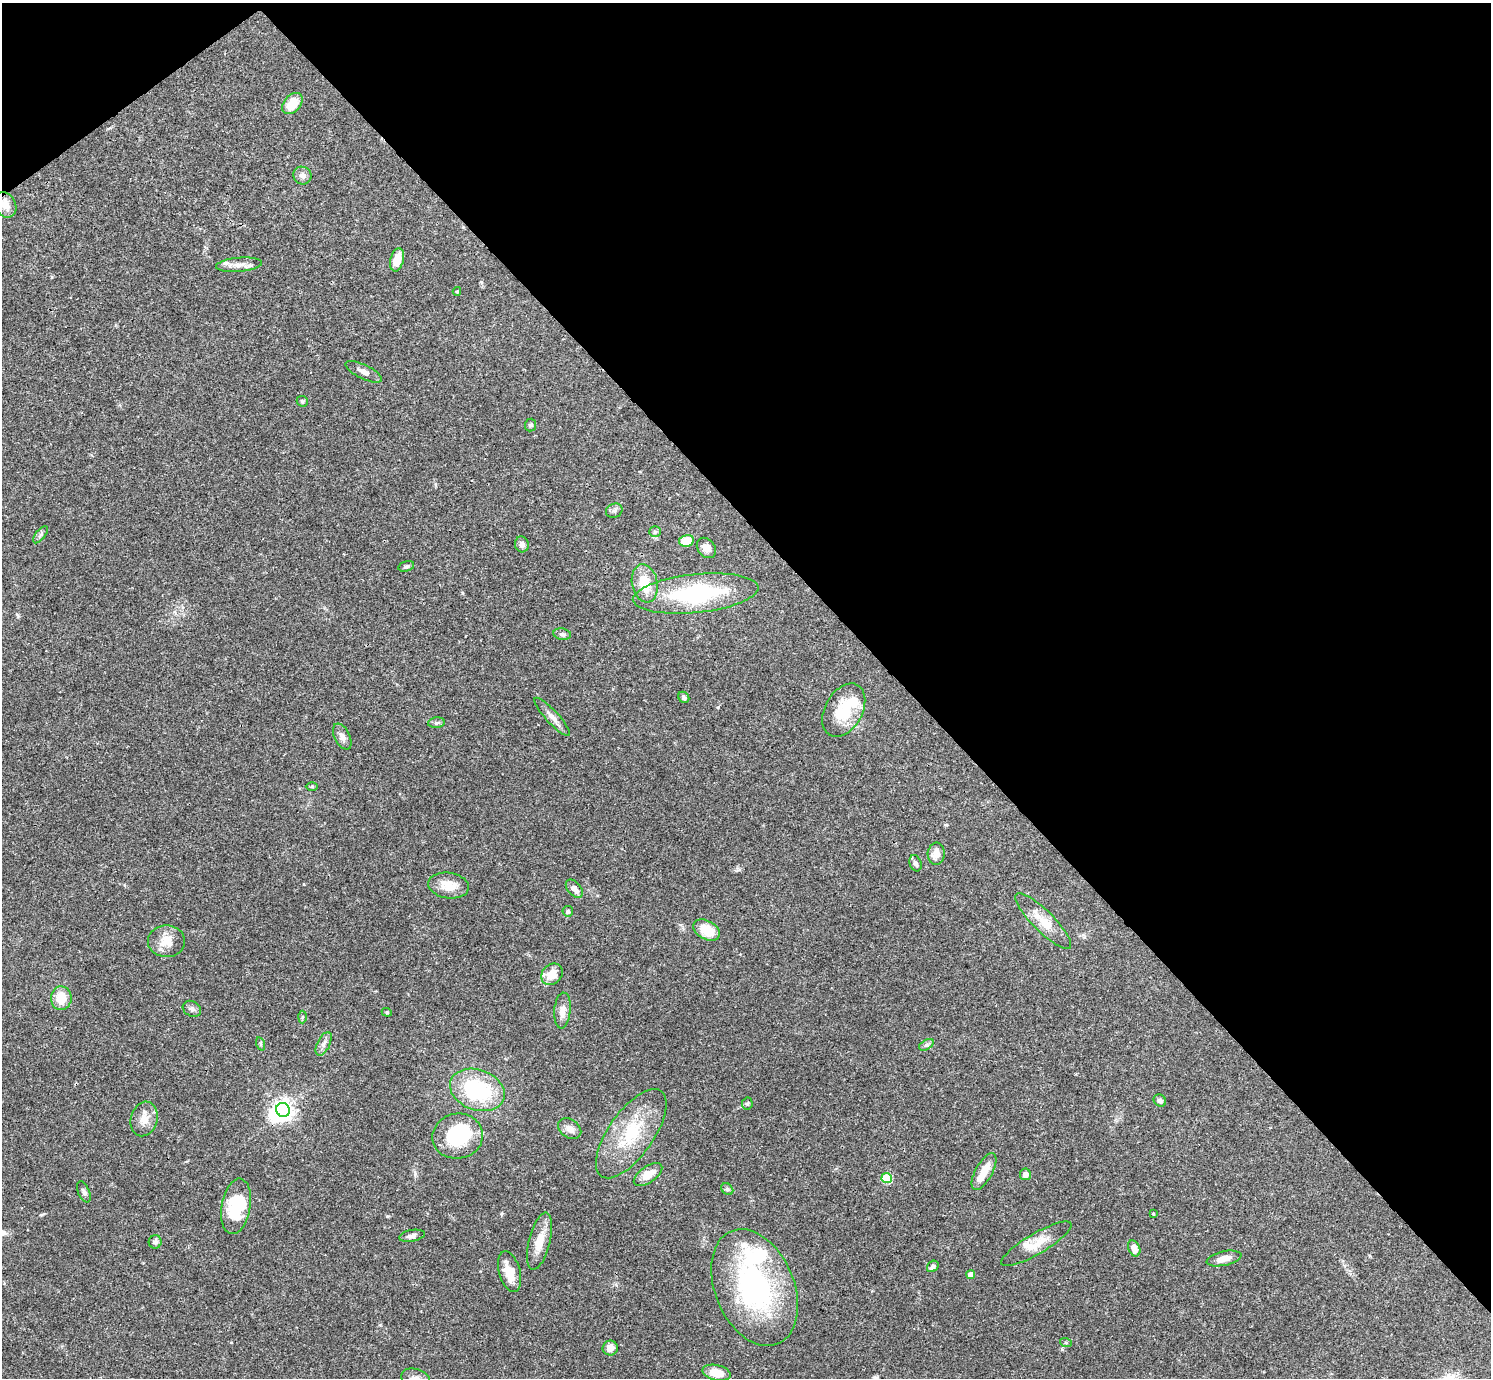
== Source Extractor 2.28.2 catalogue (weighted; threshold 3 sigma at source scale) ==
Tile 3 of 4 x 4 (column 3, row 1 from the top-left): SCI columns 2981-4469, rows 4285-5660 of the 5963 x 5960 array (HDU 1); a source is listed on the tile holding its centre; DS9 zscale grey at full resolution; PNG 1493 x 1380 px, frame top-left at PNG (2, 3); each listed source drawn as its Kron ellipse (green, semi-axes under 4 px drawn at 4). Shown black and unused: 41% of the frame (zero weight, under 3 of 4 exposures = <1% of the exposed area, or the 3 px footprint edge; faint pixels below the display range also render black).
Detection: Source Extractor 2.28.2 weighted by HDU 2 'WHT'; one run over the whole footprint, this tile lists its part. Background 0.0406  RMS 0.0027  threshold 0.012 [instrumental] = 3 sigma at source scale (4.5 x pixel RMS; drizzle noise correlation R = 1.50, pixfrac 1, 0.05/0.05 arcsec/px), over >= 5 px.
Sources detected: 79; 4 inside a brighter object's white glare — neither listed nor drawn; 3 inside a brighter listed object's ellipse — not listed separately; the other 72 listed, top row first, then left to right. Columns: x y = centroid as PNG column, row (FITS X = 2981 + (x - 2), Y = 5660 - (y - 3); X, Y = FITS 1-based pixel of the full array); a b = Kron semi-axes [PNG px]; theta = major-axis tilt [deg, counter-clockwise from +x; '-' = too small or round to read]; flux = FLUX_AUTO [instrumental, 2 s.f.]
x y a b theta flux
292 104 12 8 49 5.3
302 176 9 8 - 1.2
5 205 13 10 -57 2.8
397 260 12 6 75 3.6
239 265 23 7 5 2.3
457 291 4 4 - 0.26
364 372 20 7 -26 1.7
302 401 6 5 - 0.43
531 425 6 5 - 0.62
614 511 8 7 - 0.79
655 532 6 5 - 0.47
40 535 10 5 51 0.67
686 541 7 6 - 5.6
522 544 8 7 - 1.1
706 548 11 8 -52 1.8
406 566 8 5 15 0.56
645 583 19 12 -78 7.1
696 594 63 19 6 30
562 634 9 5 -9 0.66
684 697 6 5 - 0.59
844 710 29 18 60 10
552 717 25 6 -48 2
436 723 8 5 7 0.57
342 737 14 8 -63 1.6
312 786 6 4 0 0.33
936 854 11 8 85 2.4
915 863 8 6 -71 0.97
449 885 20 12 -8 4.4
574 889 10 6 -49 2
568 911 5 5 - 0.6
1043 921 38 10 -45 5.7
706 930 14 9 -30 5.9
166 941 18 16 0 3.9
552 974 12 9 47 4.1
61 998 12 10 89 5
192 1009 9 7 -29 0.89
562 1010 18 8 85 2.2
387 1012 5 4 - 0.34
302 1017 6 4 88 0.4
261 1044 7 4 -72 0.38
324 1044 13 6 64 1.3
926 1045 8 5 31 0.65
477 1090 28 20 -20 23
1160 1100 7 5 -42 0.88
747 1104 6 5 - 0.39
283 1110 7 6 - 150
144 1119 17 13 75 3
570 1129 12 9 -36 1.7
631 1134 52 22 55 16
458 1136 25 22 11 18
984 1172 20 8 61 4.4
1025 1174 5 5 - 1.3
648 1175 16 8 35 3.5
887 1178 5 5 - 14
727 1189 7 5 -44 0.53
84 1192 11 5 -66 0.81
236 1206 28 14 80 12
1153 1213 3 3 - 0.32
412 1236 13 5 10 1
540 1241 29 10 76 4.8
155 1242 6 6 - 0.79
1036 1244 40 10 30 4.8
1134 1248 8 5 -66 2
1224 1258 18 7 13 2.3
933 1266 6 5 - 0.9
510 1272 21 10 -74 5
971 1275 4 4 - 2.1
755 1288 61 39 -68 50
1066 1343 6 4 -19 0.33
610 1348 7 7 - 2.1
717 1373 14 7 -13 4.2
416 1378 15 9 -16 1.9
Isophote crosses this tile's border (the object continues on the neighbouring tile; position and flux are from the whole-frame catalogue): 2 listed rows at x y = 5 205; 416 1378
Unlisted compact peaks at least as high as the median listed source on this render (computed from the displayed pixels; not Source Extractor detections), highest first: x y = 718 707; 387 1216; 462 593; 41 1215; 415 1174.